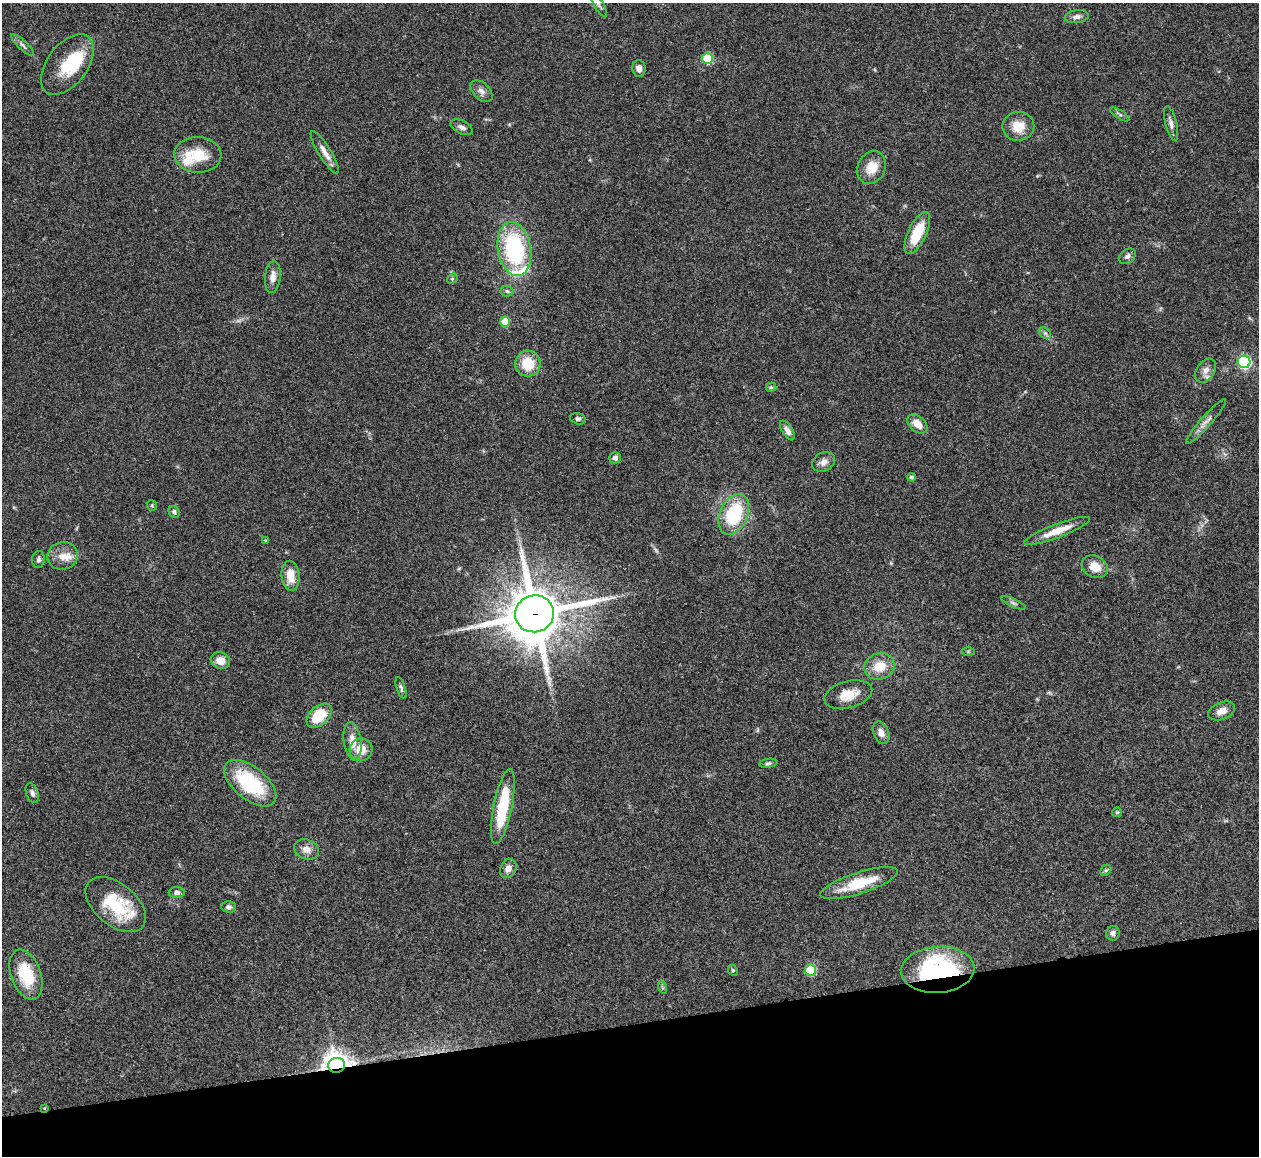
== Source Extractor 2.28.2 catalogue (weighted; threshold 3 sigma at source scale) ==
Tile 14 of 4 x 4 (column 2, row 4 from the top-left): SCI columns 1262-2518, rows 259-1412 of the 5033 x 5015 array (HDU 1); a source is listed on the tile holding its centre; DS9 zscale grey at full resolution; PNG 1261 x 1158 px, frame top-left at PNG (2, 3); each listed source drawn as its Kron ellipse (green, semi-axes under 4 px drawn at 4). Shown black and unused: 11% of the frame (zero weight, under 3 of 4 exposures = <1% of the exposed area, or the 3 px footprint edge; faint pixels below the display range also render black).
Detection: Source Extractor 2.28.2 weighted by HDU 2 'WHT'; one run over the whole footprint, this tile lists its part. Background 0.0492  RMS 0.0049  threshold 0.0219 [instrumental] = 3 sigma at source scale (4.5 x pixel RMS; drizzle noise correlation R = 1.50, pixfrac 1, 0.05/0.05 arcsec/px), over >= 5 px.
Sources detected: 84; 2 too faint to see at this stretch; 2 inside a brighter object's white glare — neither listed nor drawn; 6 inside a brighter listed object's ellipse — not listed separately; the other 74 listed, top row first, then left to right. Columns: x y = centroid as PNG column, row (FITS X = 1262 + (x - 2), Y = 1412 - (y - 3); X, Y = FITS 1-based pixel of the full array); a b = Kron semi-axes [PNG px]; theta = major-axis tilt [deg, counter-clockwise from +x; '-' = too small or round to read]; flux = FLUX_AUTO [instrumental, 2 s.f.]
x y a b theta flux
598 4 15 4 -60 1.4
1077 17 12 6 7 2
23 45 15 4 -43 1.7
707 59 5 5 - 25
67 65 35 20 53 23
639 68 8 6 -84 2.8
481 91 13 8 -44 2.7
1120 114 11 4 -32 0.97
1171 123 17 6 -77 2.5
1018 126 16 14 8 8.8
462 127 12 6 -26 1.9
325 152 25 6 -59 4.3
198 155 23 18 -2 15
872 168 17 13 62 8.5
917 233 23 9 65 16
514 249 27 16 -80 56
1127 256 9 6 38 1.7
273 277 16 8 84 3.8
452 279 6 4 46 0.71
507 291 6 5 - 0.9
505 322 5 5 - 15
1045 333 6 5 - 1.1
1244 362 6 6 - 70
528 364 13 13 - 12
1206 371 13 9 56 3
771 387 5 4 - 1.1
578 419 8 5 -15 1.2
1206 421 29 5 48 3.3
917 424 11 7 -41 5.4
787 431 11 5 -58 2.4
615 458 6 5 - 1.5
823 462 12 9 26 2.9
911 477 4 4 - 0.92
152 505 5 5 - 0.58
174 512 6 5 - 1.2
734 514 21 14 66 29
1057 531 35 7 21 8.5
265 540 4 3 - 0.39
63 556 15 13 11 5.5
38 559 8 6 84 1.3
1095 567 14 10 -29 6.9
290 576 15 9 -85 7.2
1013 603 13 4 -24 1.2
535 614 19 18 - 2700
968 652 6 4 0 0.64
220 661 10 8 -19 5
879 666 15 13 16 9.8
401 688 11 4 -72 1.1
848 695 24 13 15 8.5
1222 711 14 8 22 4.6
319 716 14 9 44 15
881 733 11 7 -67 3.1
353 741 19 8 -81 6
361 750 11 11 - 7.6
768 763 9 4 9 1
250 783 31 16 -39 34
32 793 10 6 -70 1.6
503 806 38 9 79 29
1117 812 5 4 - 0.58
306 849 12 10 -21 3.8
508 869 10 7 61 3.1
1106 870 6 4 44 0.79
859 883 40 10 18 18
177 893 8 5 1 1.8
116 905 35 21 -40 24
229 907 7 5 -1 1.5
1113 933 7 6 - 1.6
733 970 6 4 -67 0.62
811 970 5 5 - 25
938 970 37 23 4 70
26 975 26 15 -70 19
662 987 6 4 -71 0.72
336 1065 8 7 - 520
44 1108 3 3 - 0.4
Overlapping masked pixels (flux is a lower limit): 4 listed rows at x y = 535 614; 938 970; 336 1065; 44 1108
Isophote crosses this tile's border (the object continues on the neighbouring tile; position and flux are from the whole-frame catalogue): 1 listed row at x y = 598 4